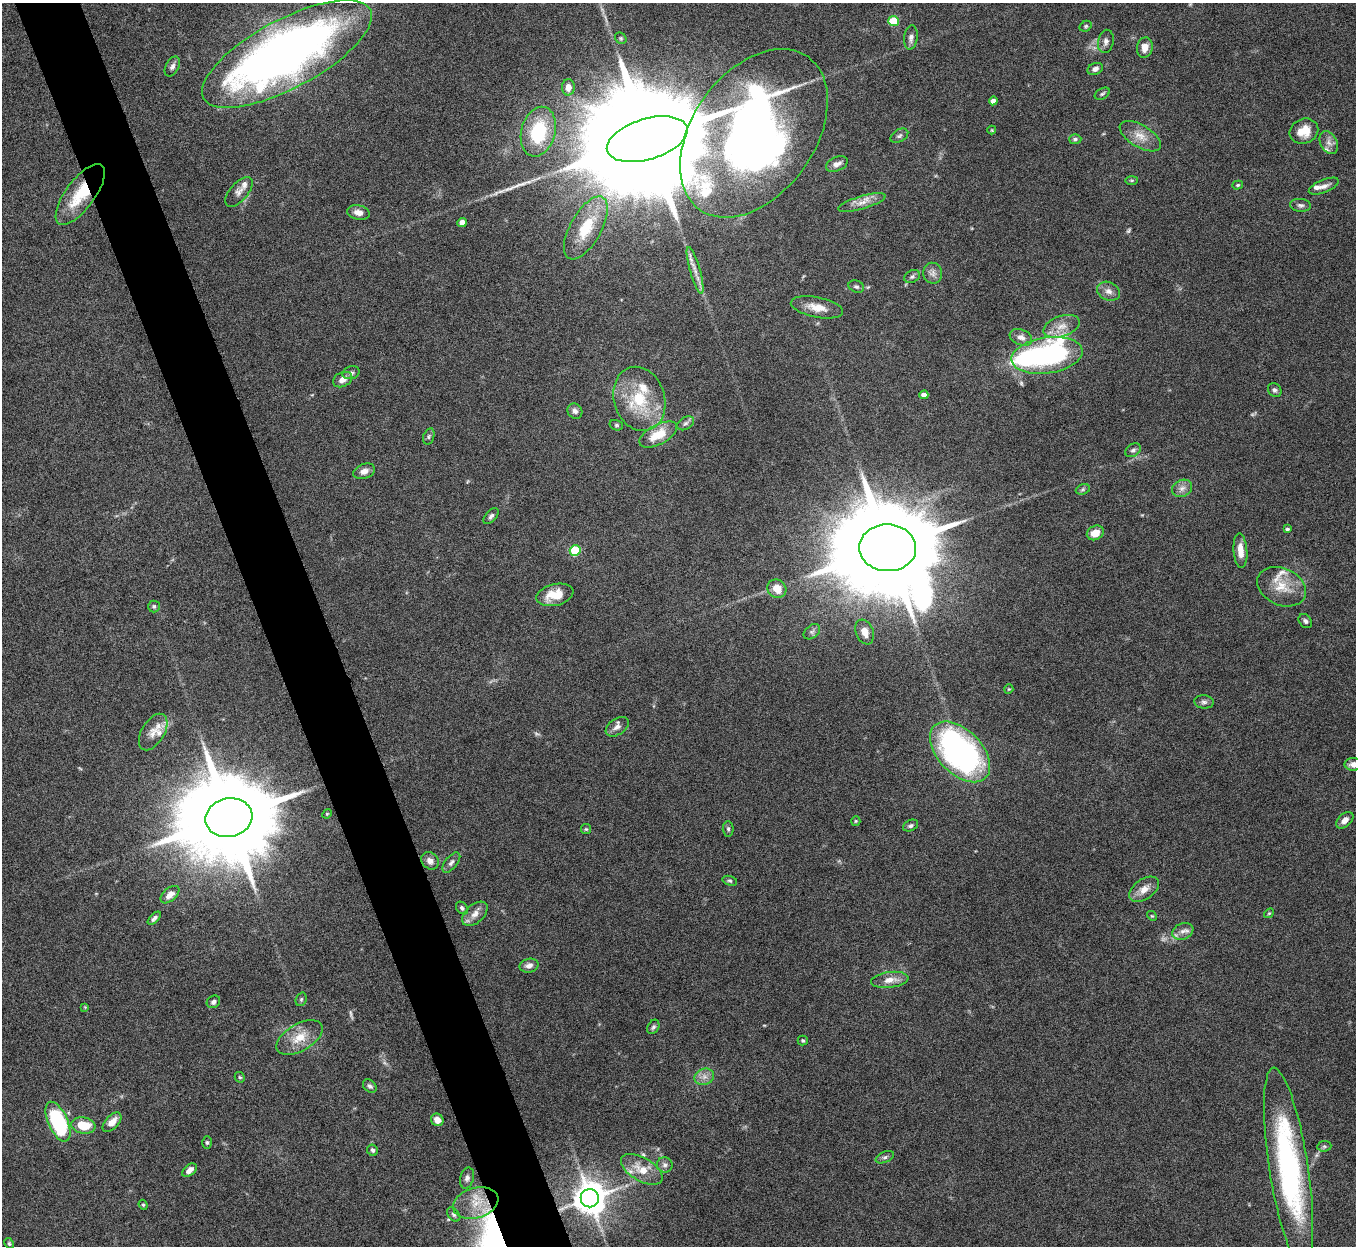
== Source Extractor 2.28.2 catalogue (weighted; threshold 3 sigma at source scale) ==
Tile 11 of 4 x 4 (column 3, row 3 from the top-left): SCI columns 2710-4063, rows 1396-2639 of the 5422 x 5406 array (HDU 1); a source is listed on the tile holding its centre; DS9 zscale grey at full resolution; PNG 1358 x 1248 px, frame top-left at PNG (2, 3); each listed source drawn as its Kron ellipse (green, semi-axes under 4 px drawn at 4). Shown black and unused: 5% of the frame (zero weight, under 8 of 15 exposures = <1% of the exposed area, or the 3 px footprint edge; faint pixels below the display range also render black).
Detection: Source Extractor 2.28.2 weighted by HDU 2 'WHT'; one run over the whole footprint, this tile lists its part. Background 0.162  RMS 0.0048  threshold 0.0197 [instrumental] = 3 sigma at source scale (4.09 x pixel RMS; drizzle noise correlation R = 1.36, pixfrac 0.8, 0.05/0.05 arcsec/px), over >= 5 px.
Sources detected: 136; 5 too faint to see at this stretch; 2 inside a brighter object's white glare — neither listed nor drawn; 8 inside a brighter listed object's ellipse — not listed separately; the other 121 listed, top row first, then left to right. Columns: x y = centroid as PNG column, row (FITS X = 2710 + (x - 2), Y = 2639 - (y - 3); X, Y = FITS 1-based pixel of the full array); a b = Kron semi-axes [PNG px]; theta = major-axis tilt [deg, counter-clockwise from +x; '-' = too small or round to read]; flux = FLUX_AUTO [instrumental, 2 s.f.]
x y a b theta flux
894 21 5 5 - 16
1086 26 6 5 - 0.72
911 37 12 6 83 1.9
621 38 6 5 - 0.7
1106 41 12 7 78 1.9
1145 47 10 7 79 3.9
287 54 94 34 28 350
172 66 11 6 62 1.7
1095 69 8 5 23 1.7
568 87 8 6 88 2.6
1102 94 8 5 29 0.88
993 101 4 4 - 2.4
992 130 4 4 - 0.41
1304 131 14 12 23 6.8
538 132 25 17 75 26
754 133 94 61 55 370
899 136 9 6 29 1.3
1140 136 23 11 -31 6
647 139 42 20 17 31000
1075 139 6 5 - 0.91
1329 142 12 8 -63 2.7
837 164 11 7 24 2.2
1132 180 6 3 0 0.51
1238 185 5 4 - 0.64
1324 186 16 6 22 2.4
239 192 18 9 49 2.9
80 194 36 14 54 18
862 202 25 6 16 4.2
1300 205 10 6 -6 1.4
358 212 11 7 -11 3
462 223 5 4 - 5.8
586 228 35 15 61 15
695 270 24 5 -74 3.7
933 273 10 9 - 2.3
912 277 8 6 27 1.2
856 287 8 6 -20 1
1108 291 12 9 -24 2.7
817 307 26 10 -11 6.6
1062 326 19 10 19 5.5
1021 337 11 7 -21 2.8
1047 355 36 18 8 89
351 373 8 6 16 1.4
343 380 10 7 25 3.3
1275 390 7 6 - 1.3
924 395 4 4 - 3.2
639 399 32 25 -73 23
575 411 8 7 - 1.8
685 423 9 6 31 1.4
616 425 7 5 -15 0.76
658 435 21 10 28 11
429 436 8 5 72 0.91
1133 450 8 6 35 1.4
364 471 11 7 21 2.5
1182 488 10 8 27 2.5
1083 489 7 5 19 0.87
491 516 9 5 48 1.3
1287 529 4 3 - 0.83
1095 533 9 7 29 5.6
888 548 28 23 -2 15000
575 551 5 5 - 21
1240 551 17 7 -86 4.9
1282 587 25 18 -25 10
777 589 10 9 - 5.3
555 595 19 10 13 8.6
154 606 6 6 - 0.91
1305 621 8 6 -47 1.3
812 632 9 6 39 1.3
865 632 13 8 -69 4.1
1009 689 5 4 - 0.5
1204 702 10 6 -6 1.4
617 727 13 8 34 2.6
153 732 20 11 59 5.2
960 752 36 22 -46 140
1353 764 8 6 0 2.6
327 814 5 4 - 0.54
229 818 23 19 12 10000
1345 820 10 6 41 2.6
856 821 5 4 - 0.49
911 826 8 5 25 1
586 829 5 5 - 0.66
728 829 7 5 -89 0.89
430 861 9 8 - 2.7
451 863 12 6 50 1.6
730 881 7 4 -17 0.76
1144 889 17 10 35 4.7
170 895 11 6 41 3.3
462 908 7 5 -49 1
1269 913 5 4 - 0.54
475 914 15 9 43 3.7
1152 916 5 4 - 0.51
154 918 8 4 45 1.2
1183 931 11 8 23 2.4
529 966 9 7 13 2.5
890 980 19 8 8 4.8
301 999 7 5 69 0.71
213 1002 7 6 - 1.3
85 1007 4 4 - 0.39
653 1027 8 5 60 1
299 1037 25 13 30 9.3
803 1040 5 5 - 0.64
240 1077 5 4 - 0.64
704 1077 10 8 22 2.7
370 1086 8 5 -43 1.2
437 1120 6 6 - 3
58 1122 21 10 -66 44
112 1122 12 6 46 4.6
83 1125 12 8 -8 10
207 1142 6 5 - 0.84
1324 1146 7 5 6 0.83
372 1150 6 5 - 1
885 1157 10 5 23 1.1
665 1165 8 7 - 1.7
1289 1167 101 19 -81 100
642 1169 23 11 -30 8.5
189 1170 8 5 38 2.6
467 1178 10 7 73 1.7
590 1198 9 9 - 880
476 1203 23 15 17 10
143 1205 5 4 - 0.58
454 1214 8 5 -50 0.97
9 1244 6 4 -63 0.59
Overlapping masked pixels (flux is a lower limit): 2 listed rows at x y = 80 194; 590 1198
Isophote crosses this tile's border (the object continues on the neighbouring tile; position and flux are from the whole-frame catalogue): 1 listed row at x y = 1353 764